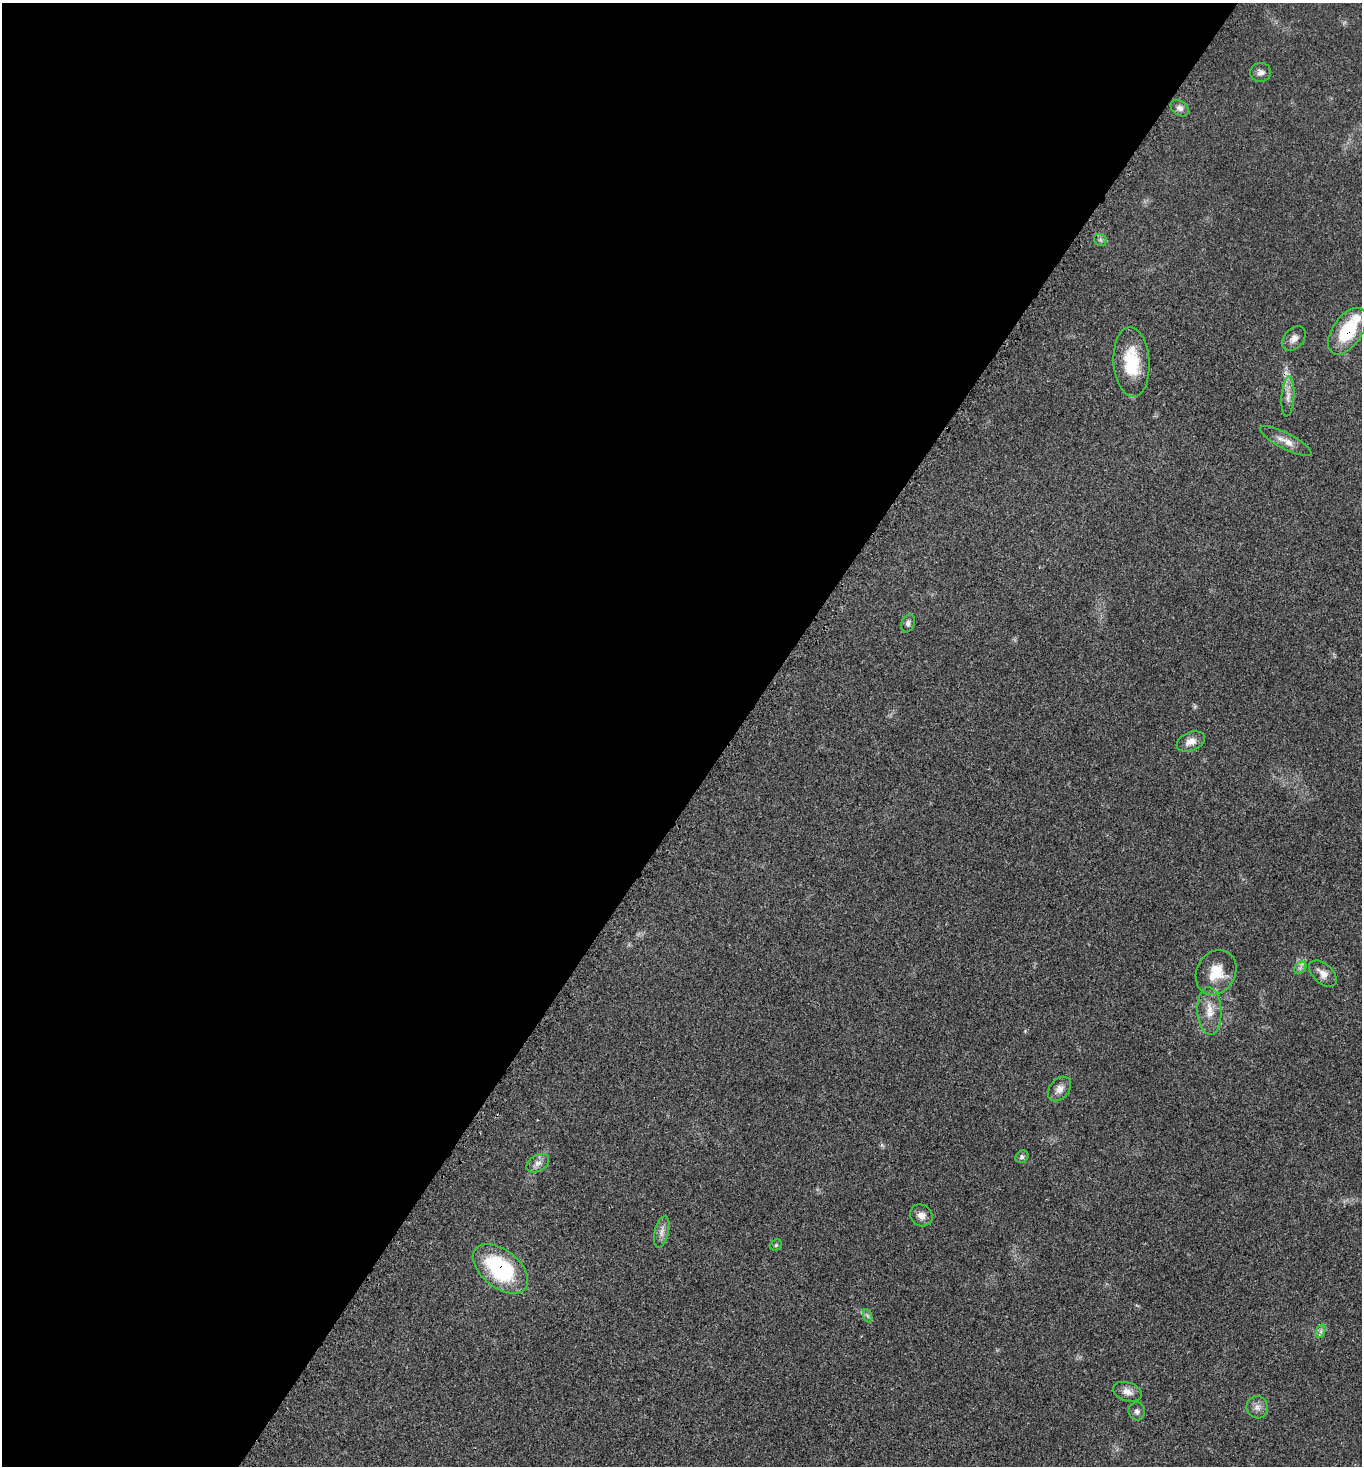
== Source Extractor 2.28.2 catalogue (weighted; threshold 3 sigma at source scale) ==
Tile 5 of 4 x 4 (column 1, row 2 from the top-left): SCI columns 388-1747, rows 3040-4503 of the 6077 x 6080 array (HDU 1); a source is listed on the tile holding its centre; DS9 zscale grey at full resolution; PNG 1364 x 1468 px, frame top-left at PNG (2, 3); each listed source drawn as its Kron ellipse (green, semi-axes under 4 px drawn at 4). Shown black and unused: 54% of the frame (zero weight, under 3 of 4 exposures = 8% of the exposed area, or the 3 px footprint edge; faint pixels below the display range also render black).
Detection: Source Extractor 2.28.2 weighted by HDU 2 'WHT'; one run over the whole footprint, this tile lists its part. Background 0.0205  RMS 0.0034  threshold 0.0152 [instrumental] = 3 sigma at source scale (4.5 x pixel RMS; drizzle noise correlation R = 1.50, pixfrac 1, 0.05/0.05 arcsec/px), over >= 5 px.
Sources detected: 27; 1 inside a brighter listed object's ellipse — not listed separately; the other 26 listed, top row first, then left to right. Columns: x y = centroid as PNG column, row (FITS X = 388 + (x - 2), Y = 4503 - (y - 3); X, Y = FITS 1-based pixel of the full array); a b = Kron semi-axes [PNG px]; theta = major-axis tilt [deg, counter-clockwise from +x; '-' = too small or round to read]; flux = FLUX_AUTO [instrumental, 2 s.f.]
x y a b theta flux
1261 72 10 9 - 1.5
1180 108 10 7 -36 1.5
1100 240 6 6 - 0.75
1347 331 26 14 55 16
1294 338 14 9 47 2
1132 362 35 18 -86 13
1288 396 20 6 86 2.3
1286 441 29 8 -28 3.3
908 623 9 6 69 0.98
1191 742 15 9 22 2.8
1300 968 7 5 44 0.93
1216 972 23 19 61 7.6
1323 974 16 9 -42 2.7
1209 1011 24 12 -87 4.9
1060 1089 14 9 50 2.2
1022 1157 7 5 41 0.7
538 1163 12 8 31 1.8
921 1215 12 10 -40 2.2
662 1232 16 7 77 1.9
776 1245 6 5 - 0.48
501 1269 32 18 -38 32
868 1316 7 4 -71 0.64
1321 1331 7 4 72 0.74
1127 1392 15 9 -18 2.4
1257 1407 11 10 - 1.9
1137 1411 9 8 - 1.1
Overlapping masked pixels (flux is a lower limit): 2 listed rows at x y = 1347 331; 501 1269